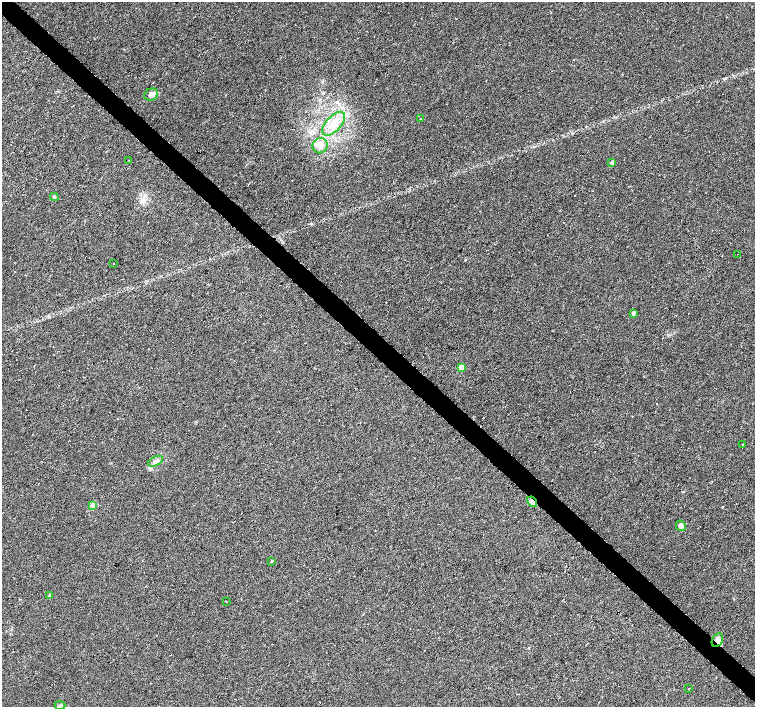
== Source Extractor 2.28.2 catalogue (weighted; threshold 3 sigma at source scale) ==
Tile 6 of 4 x 4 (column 2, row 2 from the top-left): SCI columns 1507-3012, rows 2976-4385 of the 6024 x 6018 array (HDU 1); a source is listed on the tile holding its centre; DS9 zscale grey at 2 x 2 block average (1 PNG px = mean of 2 x 2 image px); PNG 757 x 709 px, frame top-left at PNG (2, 2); each listed source drawn as its Kron ellipse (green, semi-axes under 4 px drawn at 4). Shown black and unused: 4% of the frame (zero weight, under 3 of 6 exposures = <1% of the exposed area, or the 3 px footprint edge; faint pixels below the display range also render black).
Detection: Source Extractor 2.28.2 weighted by HDU 2 'WHT'; one run over the whole footprint, this tile lists its part. Background 0.00247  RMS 0.0037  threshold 0.0151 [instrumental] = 3 sigma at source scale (4.09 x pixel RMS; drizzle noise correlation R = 1.36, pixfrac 0.8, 0.0396/0.0396 arcsec/px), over >= 5 px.
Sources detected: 24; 1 cosmic-ray / hot-pixel residue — neither listed nor drawn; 1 inside a brighter listed object's ellipse — not listed separately; the other 22 listed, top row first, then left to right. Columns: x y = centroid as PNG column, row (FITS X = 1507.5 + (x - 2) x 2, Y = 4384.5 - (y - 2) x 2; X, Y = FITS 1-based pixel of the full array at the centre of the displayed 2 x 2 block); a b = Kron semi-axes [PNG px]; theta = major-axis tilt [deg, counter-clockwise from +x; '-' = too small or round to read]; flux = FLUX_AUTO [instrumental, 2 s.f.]
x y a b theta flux
151 95 7 6 - 4.5
421 119 2 2 - 0.65
334 124 15 7 47 14
320 146 8 7 - 5.3
129 160 2 2 - 0.31
612 162 2 2 - 4.4
54 197 4 3 - 0.85
737 254 2 2 - 0.27
113 264 2 2 - 0.76
633 313 2 2 - 5.3
461 367 3 3 - 16
742 444 3 2 - 0.41
156 461 8 4 29 2.6
532 502 5 4 - 3
92 505 4 2 - 0.93
681 526 5 4 - 2.9
272 561 2 2 - 1
50 596 2 2 - 2.8
226 602 2 2 - 0.24
717 640 7 5 60 3.3
689 689 2 2 - 0.59
60 705 5 3 - 1.2
Overlapping masked pixels (flux is a lower limit): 2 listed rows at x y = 532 502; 717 640
Diffuse or blended objects may show on this block-average render without a row.